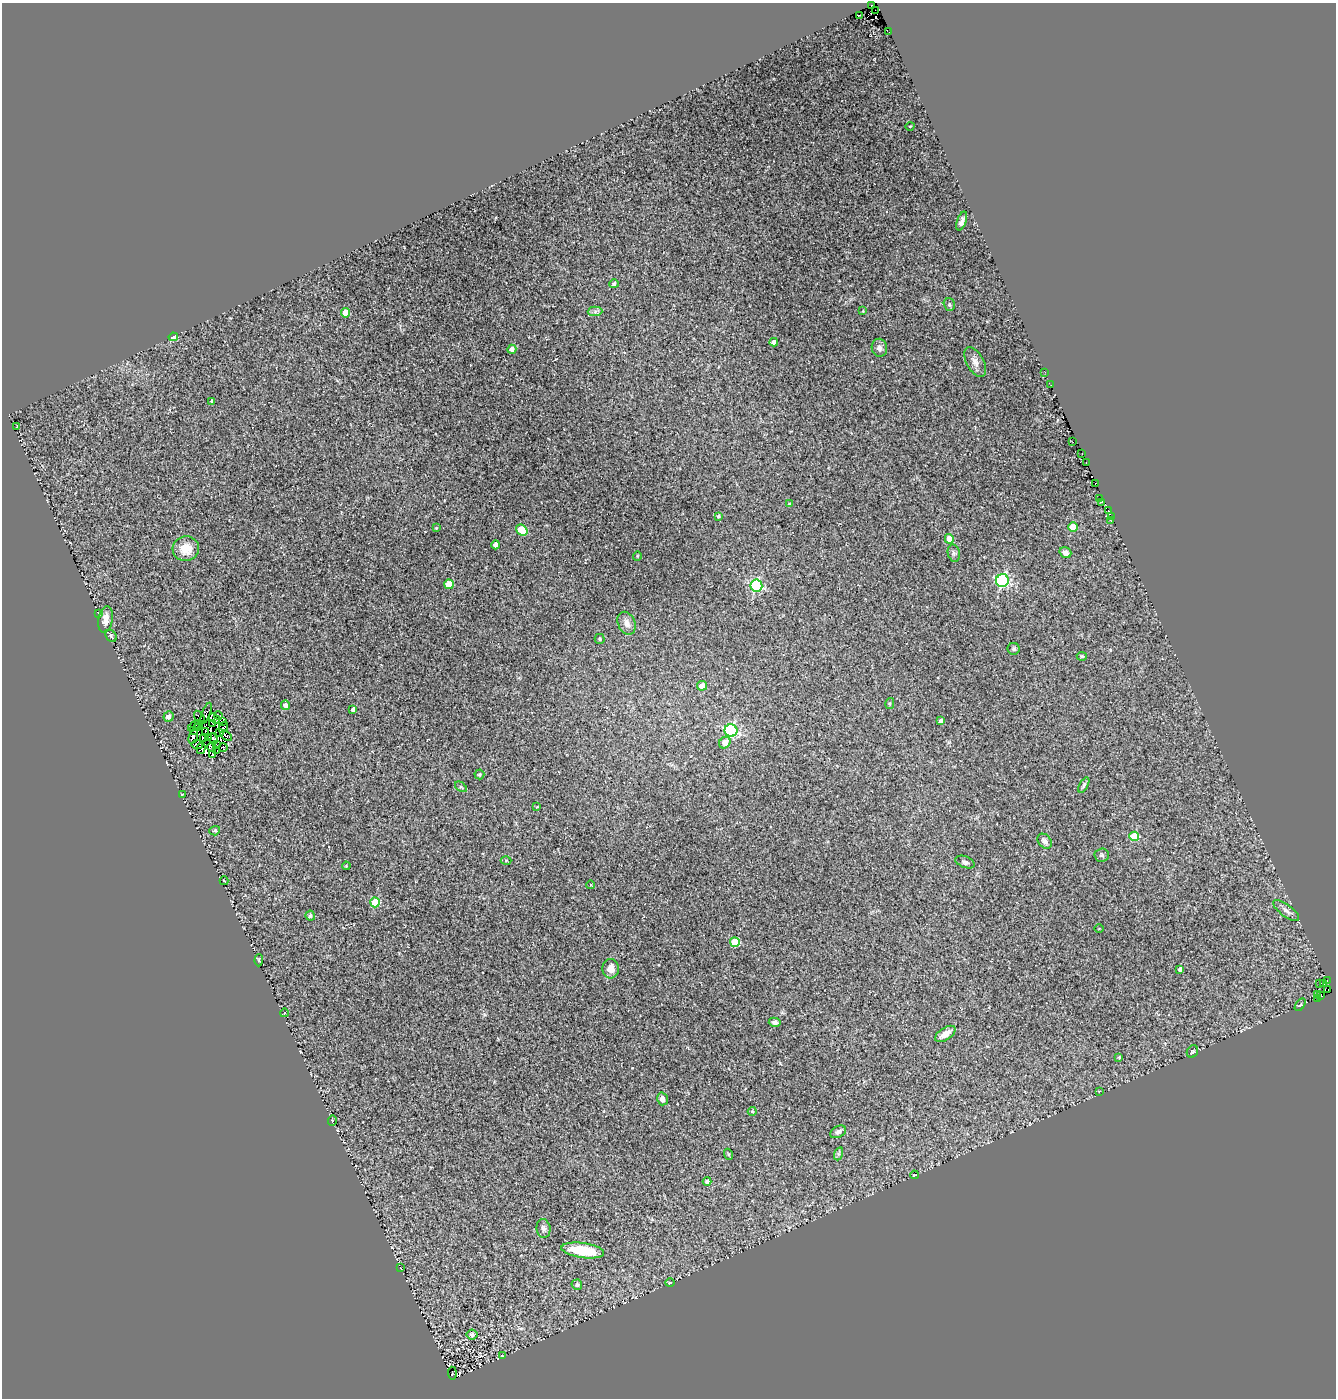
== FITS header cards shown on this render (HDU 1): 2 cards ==
NAXIS1  =                 1334
NAXIS2  =                 1396

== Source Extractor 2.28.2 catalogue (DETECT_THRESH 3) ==
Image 1334 x 1396 px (HDU 1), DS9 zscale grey, 1 PNG px = 1 image px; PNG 1338 x 1400 px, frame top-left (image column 1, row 1396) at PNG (2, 3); each listed source drawn as its Kron ellipse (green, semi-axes under 4 px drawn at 4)
Background 0.0416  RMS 0.014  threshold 0.0412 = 3 sigma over >= 5 px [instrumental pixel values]
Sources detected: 148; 13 with non-positive FLUX_AUTO (blend fragments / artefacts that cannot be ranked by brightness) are neither listed nor drawn; the other 135 listed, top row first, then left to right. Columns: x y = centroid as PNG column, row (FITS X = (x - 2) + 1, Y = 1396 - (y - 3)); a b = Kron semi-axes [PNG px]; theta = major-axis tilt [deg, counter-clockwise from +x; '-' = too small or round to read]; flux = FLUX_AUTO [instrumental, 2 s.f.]
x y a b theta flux
871 5 3 3 - 48
875 10 3 2 - 23
859 15 3 2 - 0.71
889 32 2 2 - 23
910 126 4 3 - 0.71
962 221 10 4 69 3.4
614 284 4 4 - 2.6
949 305 6 5 - 1.6
595 311 7 4 2 2.6
863 311 3 3 - 0.72
346 313 4 4 - 18
173 337 4 4 - 15
774 342 4 4 - 4.6
879 348 9 7 -81 4.1
512 349 5 4 - 4.4
975 362 16 8 -62 6.4
1045 372 2 2 - 1.8
1051 385 2 2 - 0.49
212 401 4 3 - 1.8
17 427 4 3 - 0.73
1073 442 2 2 - 2.9
1082 453 3 2 - 8.4
1086 463 3 2 - 2.2
1095 483 3 2 - 1
1099 498 2 2 - 10
1102 502 2 2 - 2.4
789 504 4 4 - 0.96
1108 510 3 2 - 4.8
718 516 4 3 - 1.5
1111 516 2 2 - 0.47
1110 520 3 2 - 2.8
1073 527 4 4 - 20
436 528 4 3 - 0.72
522 530 6 5 - 26
949 539 5 4 - 11
496 545 4 4 - 6
186 549 13 12 - 15
954 553 9 6 -78 2.4
1065 553 6 5 - 5.1
637 556 5 3 - 0.75
1002 581 6 6 - 130
449 584 5 4 - 18
756 585 6 6 - 120
99 614 3 2 - 0.57
105 619 13 7 81 7.5
627 623 12 8 -66 6.3
111 636 7 5 -52 1.8
600 639 5 5 - 1.6
1014 649 6 6 - 1.8
1082 656 5 4 - 1.4
702 686 5 5 - 8
890 703 6 4 78 1.2
285 705 5 4 - 5.2
353 709 4 3 - 2.8
206 713 11 2 69 5.1
218 715 4 2 - 2.8
168 716 5 5 - 4.5
199 717 7 3 -58 0.28
214 718 6 2 -34 1.6
941 721 4 4 - 3.5
223 722 3 2 - 2.1
212 723 3 2 - 0.58
198 725 3 2 - 0.033
194 726 7 3 38 1.7
198 727 3 2 - 0.9
223 727 6 2 60 2.1
194 730 3 2 - 1.2
206 731 4 2 - 0.7
731 731 6 6 - 130
220 732 3 2 - 0.5
193 736 8 4 73 3.9
226 736 6 3 -38 4.6
209 737 2 2 - 2
203 739 2 2 - 0.81
213 739 6 4 -66 1.1
725 742 6 5 - 9.6
216 744 3 2 - 1
197 745 5 3 - 0.98
212 747 4 2 - 0.41
223 747 4 3 - 4.5
201 748 6 3 78 11
217 750 3 3 - 2.3
212 754 4 3 - 4.9
479 774 5 5 - 1.5
1084 785 8 4 60 1.8
461 787 7 3 -36 1.2
182 794 4 2 - 0.6
537 807 3 3 - 0.72
215 831 5 4 - 1.3
1134 836 5 5 - 32
1045 841 8 6 -48 3.9
1102 855 7 6 - 2
506 860 5 3 - 0.79
965 862 10 5 -20 2.5
346 866 4 3 - 0.79
224 881 4 2 - 0.83
591 885 4 2 - 0.59
375 902 5 4 - 28
1286 911 15 6 -37 4.5
310 916 5 4 - 1.8
1099 928 4 3 - 0.7
735 942 5 5 - 40
259 960 6 4 86 1.2
611 969 10 8 -85 8.2
1180 969 4 3 - 2.7
1327 980 2 2 - 0.72
1320 984 3 2 - 1.1
1323 984 2 2 - 1.2
1328 990 4 2 - 2.5
1318 994 3 2 - 1.4
1321 996 3 2 - 2.6
1318 998 2 2 - 1.1
1300 1005 7 3 54 1
284 1013 4 3 - 0.75
775 1022 6 4 -14 3.2
945 1034 11 6 34 8.5
1192 1051 6 5 - 1.8
1119 1057 4 3 - 0.98
1099 1091 3 3 - 0.63
662 1099 6 5 - 5.3
752 1111 4 4 - 1
332 1121 5 3 - 0.9
838 1132 8 5 28 2.8
728 1154 5 3 - 0.99
838 1154 7 4 71 1.8
914 1175 4 2 - 0.72
707 1181 4 4 - 3.7
543 1228 9 7 -82 3.6
583 1251 21 7 -8 40
400 1268 3 2 - 7.5
670 1283 5 3 - 0.65
577 1285 5 5 - 2.2
472 1335 5 5 - 3.4
502 1356 4 3 - 1.2
452 1373 6 2 -88 50
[13 non-positive-flux detections neither listed nor drawn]